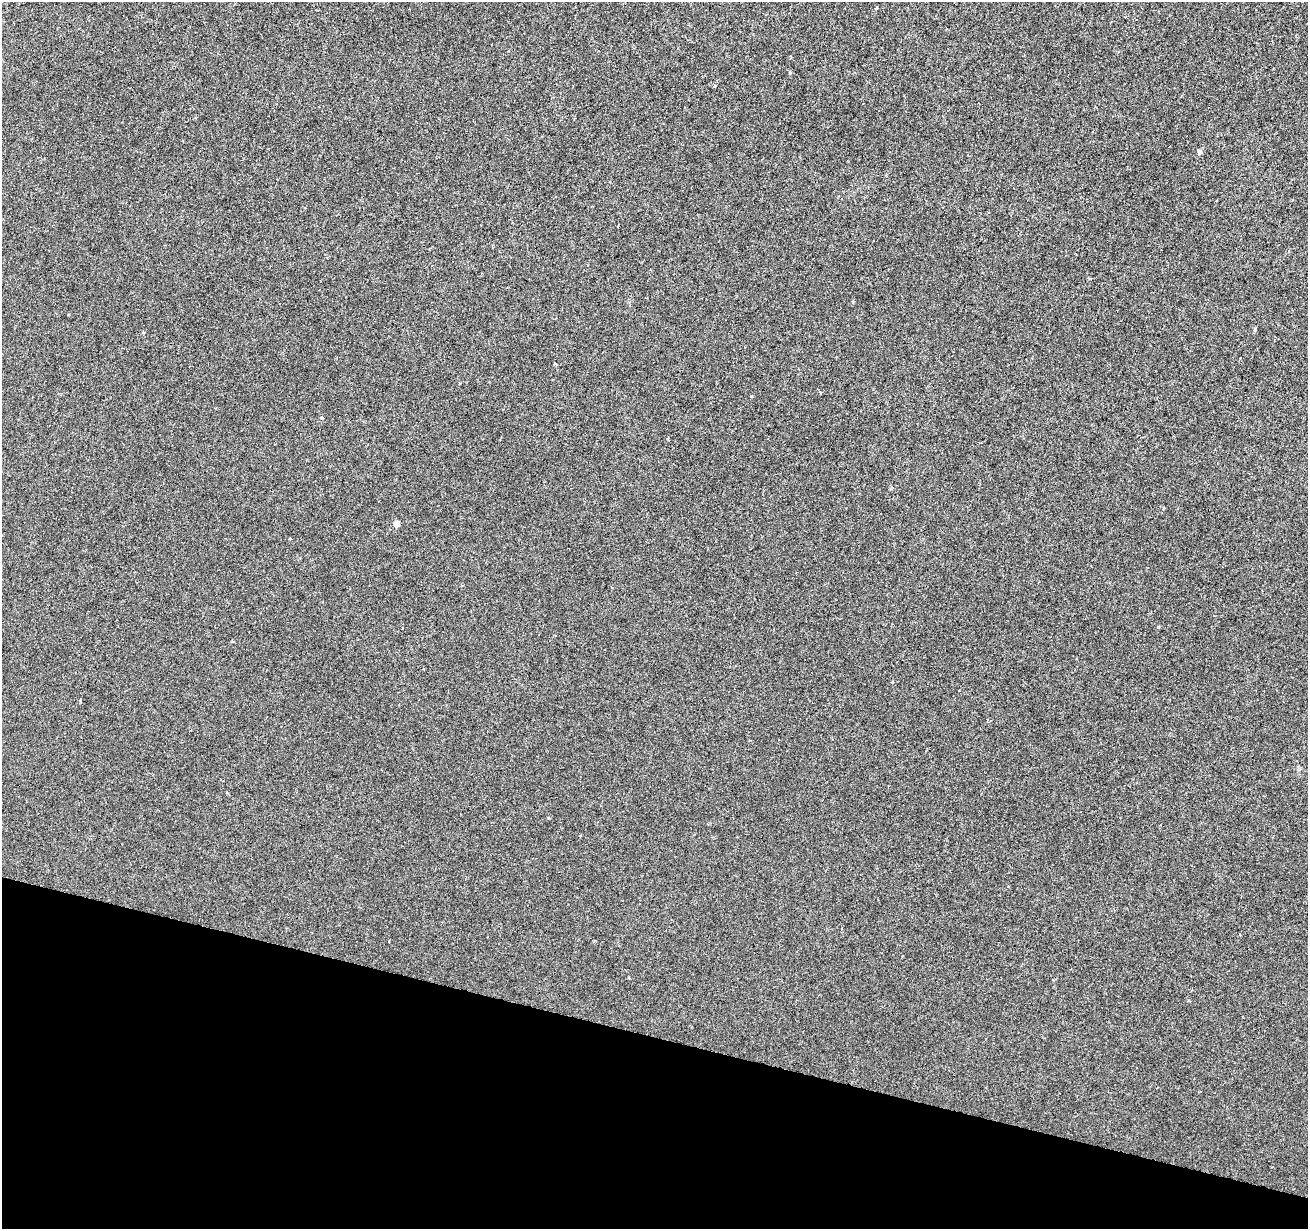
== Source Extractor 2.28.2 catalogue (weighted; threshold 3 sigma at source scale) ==
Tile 15 of 4 x 4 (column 3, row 4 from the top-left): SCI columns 2615-3920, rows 220-1446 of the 5238 x 5411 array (HDU 1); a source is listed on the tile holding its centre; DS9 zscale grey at full resolution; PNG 1310 x 1231 px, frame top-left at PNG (2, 2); no overlay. Shown black and unused: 16% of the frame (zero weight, under 3 of 6 exposures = <1% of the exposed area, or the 3 px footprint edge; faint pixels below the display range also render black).
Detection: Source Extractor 2.28.2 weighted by HDU 2 'WHT'; one run over the whole footprint, this tile lists its part. Background -2.38e-04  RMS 0.0015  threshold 0.00616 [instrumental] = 3 sigma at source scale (4.09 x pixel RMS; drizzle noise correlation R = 1.36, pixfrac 0.8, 0.0396/0.0396 arcsec/px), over >= 5 px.
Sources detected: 11; all 11 listed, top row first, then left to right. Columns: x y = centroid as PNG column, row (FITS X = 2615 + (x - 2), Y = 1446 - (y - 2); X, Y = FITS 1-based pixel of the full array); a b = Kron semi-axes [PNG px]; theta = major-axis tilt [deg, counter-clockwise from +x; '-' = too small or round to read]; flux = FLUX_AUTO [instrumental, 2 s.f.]
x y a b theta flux
790 73 4 4 - 0.11
1199 152 7 5 -65 0.26
853 301 3 3 - 0.16
1255 329 5 4 - 0.19
555 364 4 2 - 0.12
322 418 4 4 - 0.19
396 524 4 4 - 1.5
290 539 3 3 - 0.11
232 641 3 3 - 0.15
80 701 4 3 - 0.12
227 793 4 2 - 0.11
Unlisted compact peaks at least as high as the median listed source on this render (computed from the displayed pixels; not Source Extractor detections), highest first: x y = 548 818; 751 396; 1158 627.